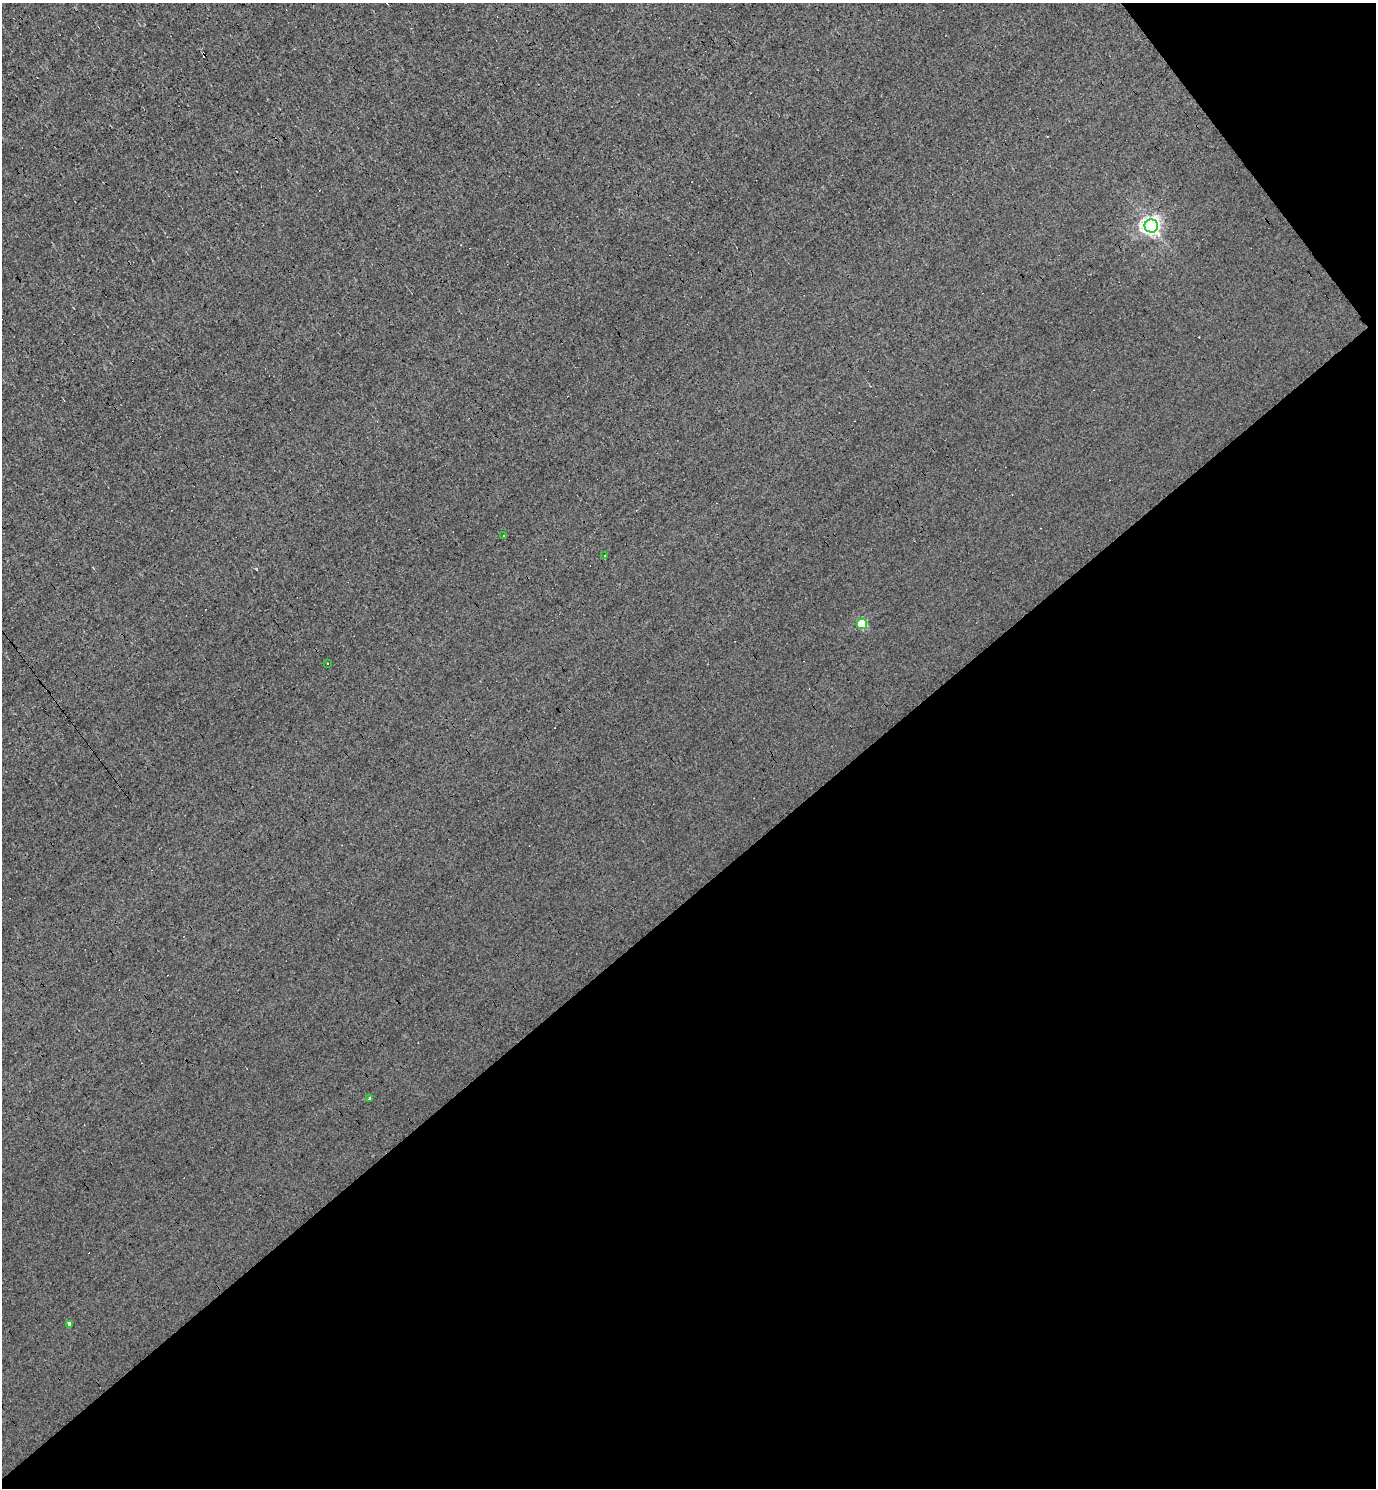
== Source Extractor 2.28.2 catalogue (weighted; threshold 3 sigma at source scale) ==
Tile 12 of 4 x 4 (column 4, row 3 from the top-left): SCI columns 4415-5788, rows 1487-2972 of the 5939 x 5945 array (HDU 1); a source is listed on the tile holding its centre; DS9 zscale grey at full resolution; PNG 1378 x 1490 px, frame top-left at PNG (2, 3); each listed source drawn as its Kron ellipse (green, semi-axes under 4 px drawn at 4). Shown black and unused: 42% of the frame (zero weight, under 3 of 4 exposures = <1% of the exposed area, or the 3 px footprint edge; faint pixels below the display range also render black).
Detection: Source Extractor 2.28.2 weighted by HDU 2 'WHT'; one run over the whole footprint, this tile lists its part. Background -0.00744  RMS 0.058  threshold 0.262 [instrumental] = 3 sigma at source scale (4.5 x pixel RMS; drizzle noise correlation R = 1.50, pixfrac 1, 0.05/0.05 arcsec/px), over >= 5 px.
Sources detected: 9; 2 cosmic-ray / hot-pixel residue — neither listed nor drawn; the other 7 listed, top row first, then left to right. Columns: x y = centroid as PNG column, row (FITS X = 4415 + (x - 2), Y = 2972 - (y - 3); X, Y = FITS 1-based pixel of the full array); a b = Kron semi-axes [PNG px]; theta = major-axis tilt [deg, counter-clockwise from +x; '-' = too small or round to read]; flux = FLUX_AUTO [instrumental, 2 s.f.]
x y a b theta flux
1151 226 7 6 - 3100
504 536 3 2 - 8.5
604 556 2 2 - 4.6
862 624 5 5 - 320
328 663 3 3 - 19
370 1099 4 3 - 12
69 1324 4 3 - 200